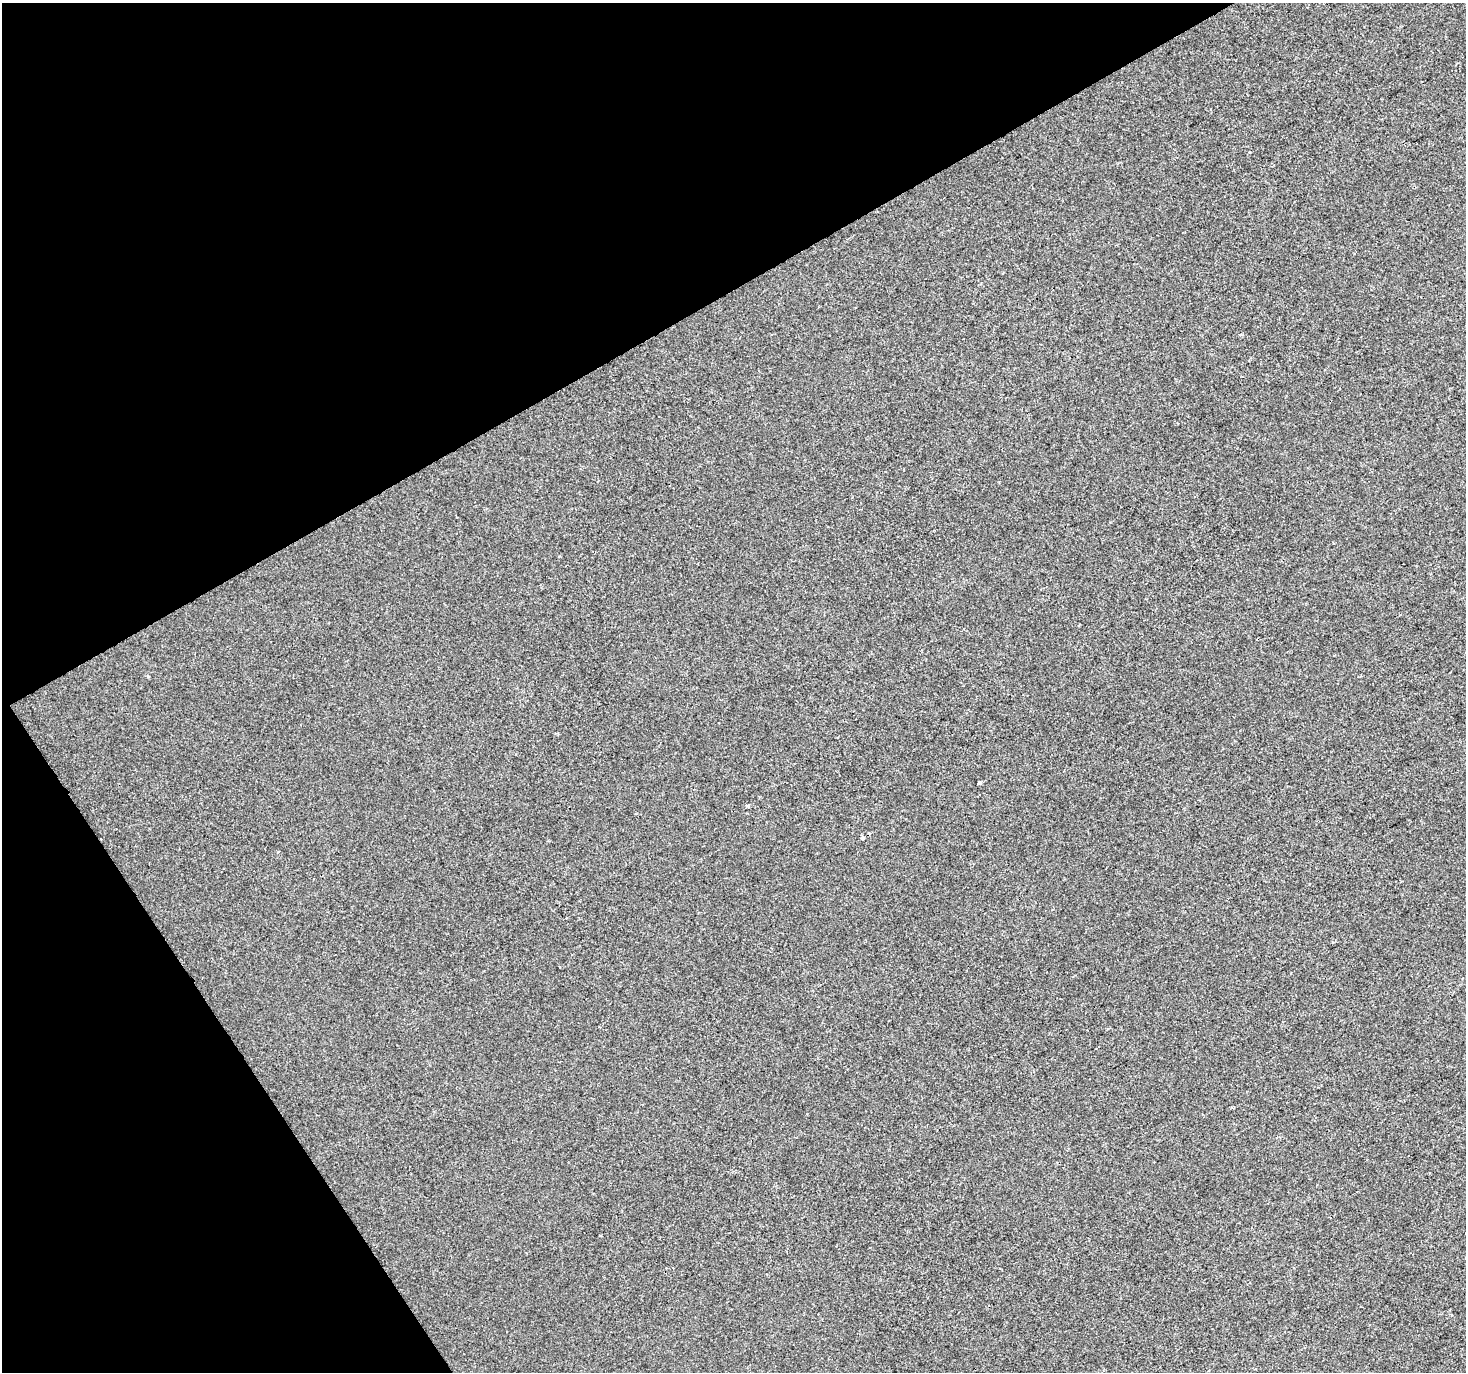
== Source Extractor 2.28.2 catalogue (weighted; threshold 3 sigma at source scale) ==
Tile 5 of 4 x 4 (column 1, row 2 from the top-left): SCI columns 4-1467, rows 2912-4281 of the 5861 x 5763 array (HDU 1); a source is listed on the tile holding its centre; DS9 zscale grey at full resolution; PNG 1468 x 1374 px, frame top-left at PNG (2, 3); no overlay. Shown black and unused: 29% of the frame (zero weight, under 2 of 3 exposures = <1% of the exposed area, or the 3 px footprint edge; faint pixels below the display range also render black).
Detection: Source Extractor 2.28.2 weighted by HDU 2 'WHT'; one run over the whole footprint, this tile lists its part. Background 4.53e-05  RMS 0.0042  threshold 0.0189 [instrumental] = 3 sigma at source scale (4.5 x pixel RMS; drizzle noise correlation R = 1.50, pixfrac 1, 0.0396/0.0396 arcsec/px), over >= 5 px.
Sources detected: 5; all 5 listed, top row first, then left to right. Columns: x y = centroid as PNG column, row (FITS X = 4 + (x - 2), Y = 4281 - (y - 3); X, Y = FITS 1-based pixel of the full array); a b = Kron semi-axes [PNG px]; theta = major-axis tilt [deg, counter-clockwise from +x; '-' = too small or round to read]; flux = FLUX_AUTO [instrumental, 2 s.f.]
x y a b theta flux
979 783 3 3 - 4
747 805 4 3 - 2.2
862 838 4 3 - 3
278 852 3 3 - 0.33
600 1235 3 2 - 0.67